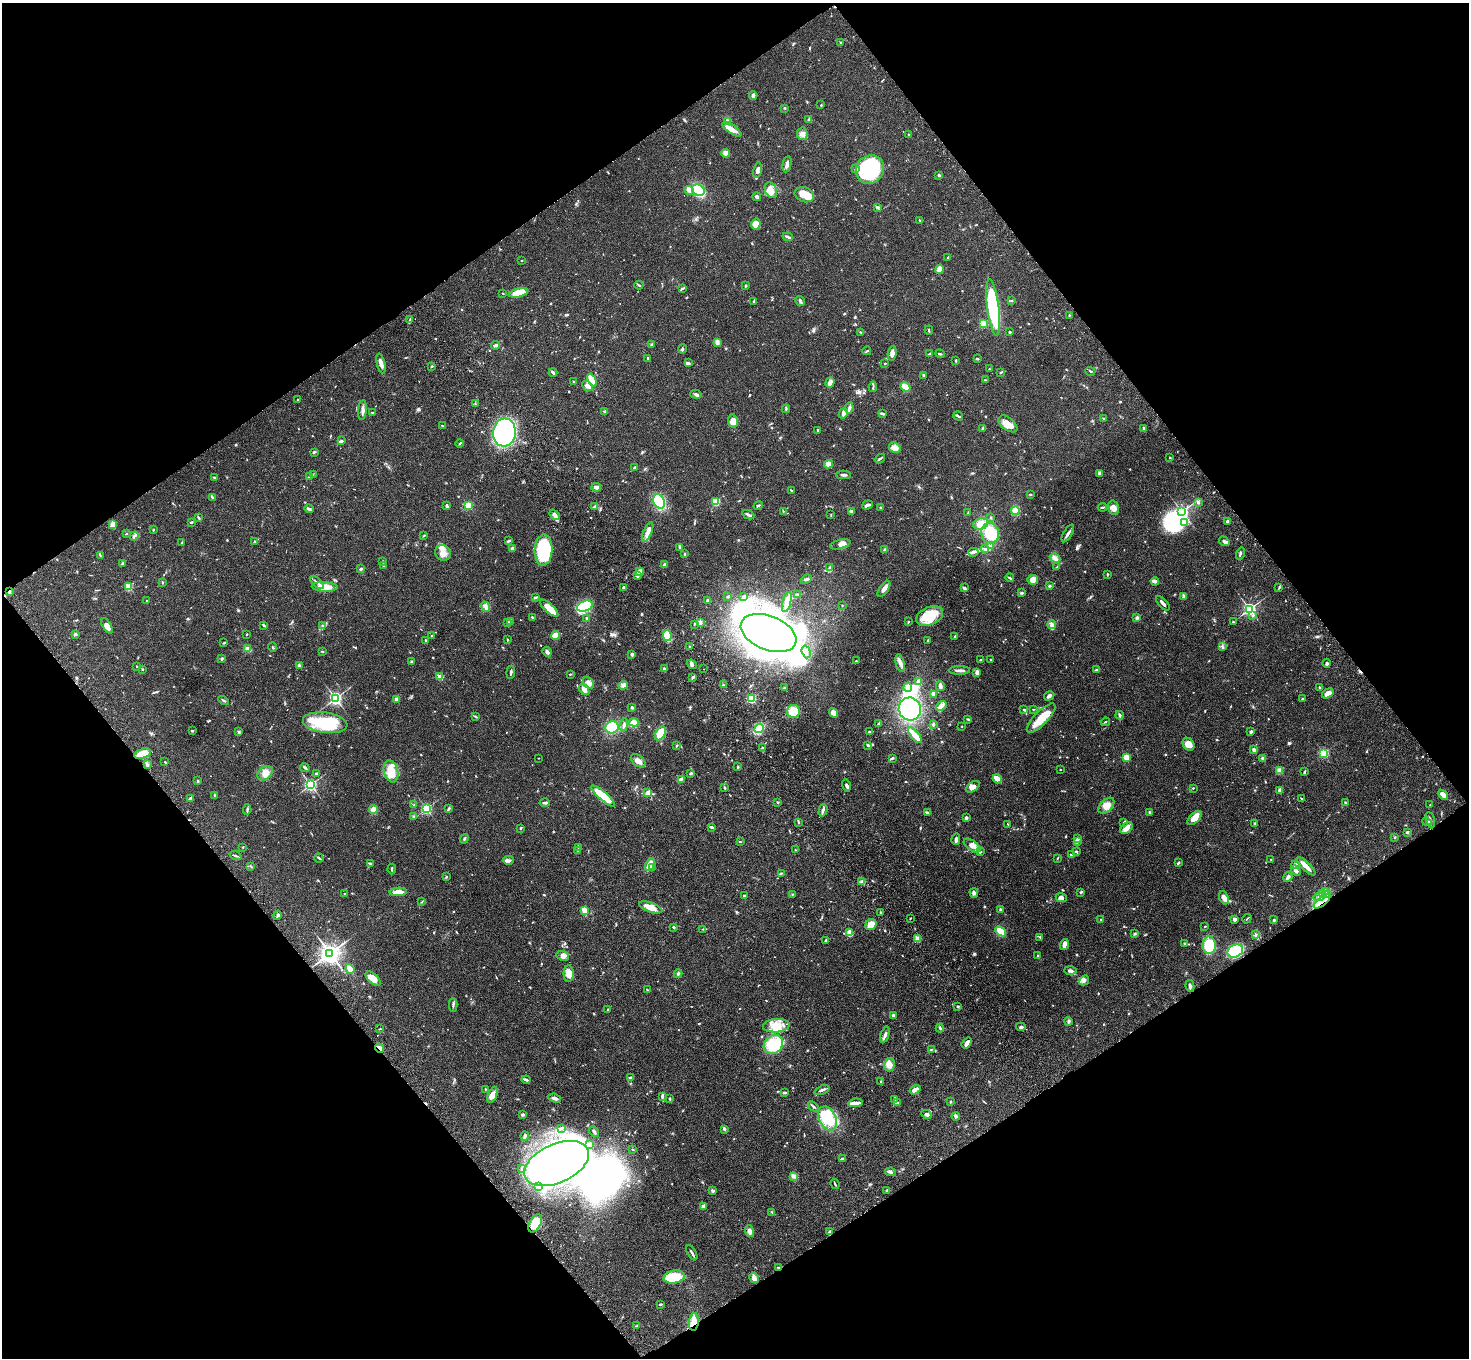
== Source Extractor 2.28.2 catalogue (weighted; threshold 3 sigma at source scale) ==
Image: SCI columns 107-5971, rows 377-5798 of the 6075 x 6036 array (HDU 1 of 3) = the unmasked area's bounding box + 8 px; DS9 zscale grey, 4 x 4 block average (1 PNG px = mean of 4 x 4 image px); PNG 1471 x 1360 px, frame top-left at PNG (2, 3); each listed source drawn as its Kron ellipse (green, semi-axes under 4 px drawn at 4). Shown black and unused: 49% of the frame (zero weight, under 3 of 4 exposures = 6% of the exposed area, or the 3 px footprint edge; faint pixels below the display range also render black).
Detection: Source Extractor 2.28.2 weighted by HDU 2 'WHT'. Background 0.0482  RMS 0.0054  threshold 0.0243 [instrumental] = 3 sigma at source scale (4.5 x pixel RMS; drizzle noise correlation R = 1.50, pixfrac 1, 0.05/0.05 arcsec/px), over >= 5 px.
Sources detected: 937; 1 too faint to see at this stretch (4 x 4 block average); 10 inside a brighter object's white glare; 4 cosmic-ray / hot-pixel residue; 1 long thin detection or spike segment (spike, bleed or trail) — neither listed nor drawn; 24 coinciding with a brighter row at this scale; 34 inside a brighter listed object's ellipse — not listed separately; of the other 863, all 500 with FLUX_AUTO >= 1.97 (the completeness limit of this list) listed and drawn (363 fainter detections not listed), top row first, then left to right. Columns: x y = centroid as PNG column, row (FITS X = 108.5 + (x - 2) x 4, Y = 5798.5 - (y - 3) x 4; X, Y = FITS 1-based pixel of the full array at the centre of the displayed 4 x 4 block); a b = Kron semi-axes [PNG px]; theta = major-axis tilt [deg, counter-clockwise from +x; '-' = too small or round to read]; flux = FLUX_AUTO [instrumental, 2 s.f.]
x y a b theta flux
841 42 2 2 - 3.5
753 96 4 3 - 7.9
821 105 2 2 - 2.7
784 108 2 2 - 2.3
809 119 4 2 - 4
728 121 4 3 - 6.3
732 129 11 4 -34 27
802 134 6 5 - 13
909 135 2 2 - 2.4
726 153 4 3 - 18
787 164 8 2 79 12
856 169 2 2 - 8
870 169 15 13 55 330
757 170 8 3 79 13
939 175 3 2 - 6.3
689 190 5 3 - 8.3
698 190 7 5 -32 83
771 190 8 5 -65 26
804 195 10 7 -21 48
757 197 4 2 - 7.2
878 207 3 3 - 4
920 220 3 2 - 2
756 224 5 4 - 23
788 237 5 2 - 6.5
948 257 3 2 - 2.7
521 260 2 2 - 2.6
939 269 5 4 - 19
639 285 4 2 - 3.9
746 286 2 2 - 4
682 288 4 2 - 5.1
503 293 2 2 - 2.6
519 293 10 4 13 40
753 301 2 2 - 2.6
800 301 5 2 - 7.3
1012 301 2 2 - 2.1
993 308 28 6 -82 340
1069 315 3 2 - 2.1
410 320 3 2 - 3.3
983 323 2 2 - 150
929 330 5 2 - 3.4
860 332 3 2 - 2.4
1010 332 2 2 - 6.2
717 342 3 2 - 19
495 345 4 2 - 6.6
651 345 3 3 - 3.5
682 349 4 2 - 3.4
867 351 4 2 - 3.3
892 353 7 4 82 15
929 354 3 2 - 2.5
940 354 5 2 - 3.9
648 358 2 2 - 3.5
977 358 3 2 - 5.4
956 360 4 2 - 2.7
688 363 4 2 - 4.3
885 363 2 2 - 3.1
381 364 10 3 -76 18
432 366 3 2 - 2.8
989 369 3 2 - 2.1
1090 371 5 2 - 4.1
553 372 4 2 - 8
1000 373 2 2 - 2.2
923 375 3 2 - 5.4
592 380 7 3 -62 84
985 380 2 2 - 2.2
573 381 2 2 - 3.6
830 383 5 3 - 18
587 386 6 4 -38 13
873 387 5 2 - 3.6
905 387 5 4 - 34
696 394 6 2 -16 6.3
297 400 2 2 - 2.1
475 404 3 2 - 2
849 408 5 3 - 8.5
786 409 4 2 - 3.4
362 410 10 3 84 12
605 411 3 2 - 4.2
373 413 2 2 - 3.2
843 413 5 3 - 9.9
882 413 4 2 - 3.4
958 416 5 2 - 4.4
1104 419 3 2 - 2.6
733 421 7 5 -80 23
1008 424 11 6 -38 26
442 426 2 2 - 2.3
983 428 4 2 - 9.3
1144 429 4 3 - 7.6
818 430 4 2 - 2.3
504 432 14 11 84 630
342 441 4 2 - 4
460 443 4 2 - 3.5
895 448 6 4 -29 25
314 452 3 2 - 2.5
1170 458 2 2 - 8.4
880 459 6 2 37 5.7
828 464 4 4 - 21
635 467 4 2 - 2.2
1099 473 4 3 - 4.5
313 474 3 2 - 2.6
844 475 7 2 0 8
214 477 3 2 - 4.6
310 477 4 2 - 2.1
596 487 5 4 - 10
791 490 3 2 - 2.1
1030 495 3 2 - 2.8
212 497 3 2 - 3.7
659 501 7 5 -65 110
715 502 2 2 - 230
1198 502 2 2 - 5.6
468 505 2 2 - 220
867 505 5 2 - 12
447 506 4 2 - 6.9
595 506 4 2 - 5.6
758 506 4 2 - 3.9
880 507 2 2 - 2.4
1102 507 4 2 - 3.7
1114 508 7 5 -75 22
309 509 5 2 - 4.6
783 511 2 2 - 2.6
1015 511 4 4 - 28
851 512 4 3 - 10
1182 512 2 2 - 700
968 513 3 2 - 2.7
555 515 6 4 -51 11
748 515 6 2 -27 7
831 515 2 2 - 2
199 517 4 2 - 3.4
991 517 3 2 - 2.8
1227 521 3 2 - 8.4
191 522 4 2 - 3.8
1184 523 4 3 - 6.2
981 524 8 5 15 34
113 525 3 3 - 35
153 530 2 2 - 11
648 532 10 3 67 25
990 533 10 9 - 88
126 534 2 2 - 2.2
1068 534 10 2 59 10
134 536 5 3 - 6
424 536 2 2 - 2.5
255 541 3 2 - 2.5
508 541 4 2 - 4.8
1224 541 5 2 - 9.5
182 543 3 2 - 2.5
840 544 10 4 14 24
990 546 2 2 - 14
680 547 4 3 - 7.4
512 548 4 2 - 9
985 549 4 2 - 4
543 550 15 9 87 270
885 550 3 3 - 6.5
973 552 5 3 - 7.7
443 553 8 7 - 24
1240 553 6 2 71 5.7
684 554 4 2 - 2.1
100 555 2 2 - 2.5
1055 558 5 4 - 9.8
383 561 2 2 - 6.5
122 563 4 2 - 5
665 565 2 2 - 26
383 566 2 2 - 3
830 567 3 2 - 2.8
1057 567 4 2 - 2.9
361 569 3 2 - 5.2
640 572 4 3 - 25
1107 574 3 2 - 3
637 576 3 2 - 4.1
1010 578 4 2 - 4.5
806 579 6 2 22 4.9
1033 580 5 5 - 24
1155 581 4 2 - 22
162 582 2 2 - 3
317 583 8 2 -42 9.2
129 586 2 2 - 150
1050 586 3 2 - 3.9
325 587 13 4 -2 45
624 588 2 2 - 9.1
964 588 4 2 - 12
1279 588 3 2 - 2.1
884 589 9 3 56 16
9 592 3 2 - 4.2
1022 593 3 2 - 4.7
797 595 4 2 - 4.1
727 596 3 2 - 3
743 596 4 2 - 4.6
1184 596 4 2 - 4.8
536 597 3 2 - 3.4
147 601 2 2 - 2.4
708 601 3 2 - 18
787 602 10 4 76 29
1163 603 9 2 -47 10
485 606 5 3 - 7.7
585 606 8 5 20 150
842 606 2 2 - 2
549 608 11 4 -42 58
1249 609 3 2 - 700
1253 615 3 2 - 3.3
930 616 14 9 24 78
532 617 2 2 - 3
587 618 3 2 - 3
1137 618 4 3 - 6.6
507 622 3 2 - 3.4
510 622 2 2 - 6.5
700 622 3 3 - 7.2
909 622 2 2 - 2.1
1233 622 2 2 - 2.5
694 624 3 2 - 2.6
1052 624 4 3 - 7.5
264 625 3 2 - 4
107 626 8 4 -59 18
323 626 2 2 - 2
769 633 29 17 -22 2600
75 634 4 2 - 4.8
247 634 2 2 - 2
431 635 2 2 - 2
556 635 4 4 - 37
667 636 5 3 - 88
955 636 2 2 - 5.4
507 639 2 2 - 2
928 640 2 2 - 2.3
426 641 4 2 - 5.2
224 643 4 2 - 2.6
689 646 2 2 - 2.5
272 647 4 2 - 2.6
1222 647 3 2 - 2.7
248 649 3 3 - 12
322 651 2 2 - 2.1
547 652 5 3 - 7.2
806 652 6 2 -73 7.1
632 654 2 2 - 29
222 659 4 2 - 3.5
981 660 3 2 - 2.4
990 660 2 2 - 2.2
856 661 2 2 - 3.8
411 662 3 2 - 5.2
900 663 9 4 -77 13
1327 663 4 2 - 6.4
692 664 5 3 - 9.4
299 665 3 2 - 3.6
136 666 2 2 - 2.3
143 669 2 2 - 3.2
664 669 3 2 - 4.6
703 669 2 2 - 17
959 670 11 2 1 11
1097 670 3 2 - 3.7
511 672 7 2 86 6.2
977 673 3 2 - 17
570 674 2 2 - 2.9
440 677 2 2 - 98
693 677 3 2 - 5.2
919 681 3 3 - 10
588 683 6 4 -49 13
623 685 5 4 - 10
723 685 2 2 - 3.9
940 686 5 3 - 11
908 687 4 3 - 22
1319 687 3 2 - 2.1
784 688 2 2 - 2.4
584 689 6 4 -55 19
1328 693 6 4 33 21
934 694 3 2 - 16
1049 696 5 3 - 9.9
335 698 3 2 - 760
751 698 2 2 - 310
396 699 3 3 - 5.9
1303 699 2 2 - 10
224 700 5 2 - 4.6
942 706 6 3 41 11
632 707 2 2 - 20
910 709 11 11 - 230
1033 709 2 2 - 2.3
1024 710 3 2 - 3.3
793 711 6 6 - 53
833 713 5 4 - 25
1120 715 4 2 - 8
476 717 3 2 - 2
1041 718 19 7 46 69
968 719 4 2 - 3.5
634 722 5 4 - 29
1105 722 4 2 - 3.3
325 723 22 10 -8 170
878 724 2 2 - 4.7
933 724 3 2 - 5.8
624 725 7 3 78 7.6
962 726 2 2 - 2
612 727 7 6 - 100
759 728 5 4 - 86
192 731 2 2 - 6.8
239 732 2 2 - 5.4
870 732 4 2 - 5.1
1251 732 3 2 - 6.7
660 733 7 4 59 58
915 735 9 3 -50 50
1189 744 7 5 -54 28
868 745 3 2 - 4.7
676 746 2 2 - 2.9
762 748 2 2 - 3.4
1254 750 2 2 - 49
1324 753 2 2 - 310
142 754 9 5 16 47
1127 757 2 2 - 110
539 758 2 2 - 2.2
892 758 3 2 - 4.7
1263 758 3 2 - 8.6
638 761 8 5 -40 21
165 762 2 2 - 2.9
147 765 3 2 - 3
738 767 3 2 - 2.5
305 768 5 2 - 4.2
1060 769 2 2 - 2.6
391 771 11 7 -77 67
1280 771 2 2 - 120
1304 772 4 2 - 3.2
265 773 8 6 40 23
317 773 3 2 - 3
691 773 3 2 - 5.8
681 779 4 3 - 6
997 779 5 2 - 42
198 781 3 2 - 2.6
311 785 3 3 - 520
846 786 6 2 -75 7.1
973 787 7 4 36 16
725 788 3 2 - 4.4
1193 788 2 2 - 2.6
1280 790 4 3 - 17
648 793 3 2 - 36
214 795 3 2 - 4.3
1443 795 6 3 -41 21
603 796 15 4 -41 120
190 798 3 2 - 5.6
1301 798 3 2 - 2.2
778 802 2 2 - 4.9
1345 802 3 2 - 2.7
545 803 5 2 - 8.1
414 805 2 2 - 2.1
1430 805 2 2 - 2.3
1106 806 10 6 45 26
426 808 2 2 - 470
247 809 5 2 - 5
448 809 4 2 - 4.7
373 810 4 3 - 22
823 810 6 2 74 7.3
1149 812 3 2 - 3.5
927 813 3 3 - 4
413 816 3 2 - 3.8
966 818 2 2 - 8.6
1195 818 9 4 44 30
1430 820 8 2 -76 6.9
798 822 2 2 - 2.6
1124 822 4 2 - 3.7
1427 822 5 3 - 5.2
1255 823 3 2 - 3.7
1008 824 3 2 - 2
711 827 4 2 - 6
521 828 3 2 - 2.4
1126 828 7 5 40 20
1407 832 2 2 - 6.2
1395 837 2 2 - 2.3
464 839 5 2 - 3.9
956 839 6 3 76 9.3
1078 839 3 3 - 4
1077 841 4 3 - 8.8
740 842 3 2 - 2.1
972 846 9 5 -36 21
243 847 2 2 - 2.4
579 848 4 2 - 2.5
795 850 2 2 - 2.5
577 851 3 2 - 2.2
1076 851 4 2 - 3.5
980 852 3 2 - 2.5
1071 854 3 2 - 4
235 856 6 2 -21 4.1
319 858 4 2 - 5.7
1057 859 3 2 - 2
508 860 6 3 3 7.8
1271 860 3 2 - 2.6
370 863 3 2 - 6.7
1178 863 3 2 - 5.3
650 865 7 4 61 40
1296 865 4 3 - 11
251 866 3 2 - 2.8
1306 866 12 3 -45 28
653 868 2 2 - 2.3
392 869 5 2 - 4.4
1296 870 6 3 -45 12
781 873 4 2 - 3.1
446 877 2 2 - 2.3
1288 877 5 2 - 9.3
862 882 3 3 - 14
1326 891 3 3 - 5.6
398 892 8 3 3 29
1081 892 3 2 - 4
344 893 2 2 - 2
974 893 5 3 - 6.6
1322 893 4 2 - 5.4
792 894 3 2 - 2.4
1327 894 2 2 - 2.9
744 896 2 2 - 5.3
1061 897 6 4 -25 11
1319 897 5 4 - 12
1224 898 7 4 -70 13
422 901 3 2 - 2.4
1322 901 10 4 38 26
651 907 12 4 -20 35
1000 909 3 3 - 3.9
584 910 2 2 - 80
880 912 2 2 - 2.2
277 915 5 2 - 3.5
910 919 3 2 - 2.1
1235 919 3 2 - 9.4
1247 919 5 2 - 2.1
1101 920 3 2 - 2.2
1274 920 4 2 - 2
871 925 6 5 - 34
1205 926 2 2 - 2.4
673 927 3 2 - 2.9
703 929 2 2 - 2.1
1001 931 6 4 -40 41
850 933 3 3 - 61
1135 934 2 2 - 2.3
1256 935 3 2 - 2.9
1040 937 3 2 - 2.8
918 939 2 2 - 110
826 940 4 2 - 3.4
1184 944 3 2 - 2.7
1064 945 5 3 - 16
1209 945 9 6 -90 81
1235 951 8 6 24 280
330 953 4 4 - 1700
563 956 6 4 -23 14
1038 956 3 2 - 3.8
350 969 5 3 - 38
1070 970 6 3 -1 8.6
569 974 8 5 89 27
678 974 4 2 - 4.1
373 979 9 5 -44 30
1084 980 5 3 - 6.4
1190 986 6 3 -78 6.7
647 990 4 2 - 2.8
453 1005 7 2 89 5.8
958 1006 2 2 - 3.8
608 1009 3 2 - 2.1
893 1015 3 2 - 5.9
1068 1021 4 3 - 5.2
776 1026 13 6 4 44
1021 1027 5 2 - 5.9
940 1028 4 2 - 3.8
380 1029 2 2 - 2.3
885 1035 8 3 72 9.9
967 1043 6 3 52 17
773 1044 10 8 42 130
380 1048 5 3 - 10
931 1049 2 2 - 2.7
889 1065 7 5 73 21
630 1077 3 2 - 5.4
526 1080 4 2 - 8.9
881 1082 3 2 - 3.6
485 1089 3 2 - 2.2
822 1090 8 2 21 8.4
915 1090 6 4 33 9.4
784 1092 4 2 - 5.1
492 1095 8 4 68 23
662 1096 4 3 - 5.7
555 1098 6 3 -22 10
670 1099 3 2 - 3.4
895 1099 2 2 - 2.4
951 1101 3 2 - 2.9
855 1103 7 2 5 21
898 1103 4 3 - 6
813 1106 6 2 -40 5.9
926 1114 5 3 - 7.7
523 1115 4 3 - 4.3
956 1116 4 3 - 7.7
828 1118 13 8 -64 140
562 1128 2 2 - 4.3
724 1129 3 2 - 6.2
594 1132 6 2 -53 4.4
525 1136 4 3 - 5.5
590 1144 4 2 - 3.8
632 1149 2 2 - 2.8
842 1159 4 2 - 5.6
556 1163 34 19 24 1700
522 1168 3 2 - 3.2
890 1172 5 3 - 7.1
794 1176 3 2 - 2
835 1184 5 2 - 3.5
538 1186 3 2 - 3.8
887 1190 3 2 - 5.3
713 1191 3 3 - 4.3
703 1206 4 3 - 8.6
772 1212 3 2 - 2.3
535 1223 10 5 61 56
749 1231 6 4 -70 14
829 1232 3 2 - 4.6
692 1253 8 2 -59 7
779 1267 3 2 - 5.1
674 1277 10 6 9 100
754 1278 5 4 - 16
660 1304 3 2 - 4.5
694 1322 9 5 83 34
637 1325 3 2 - 2.4
Overlapping masked pixels (flux is a lower limit): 5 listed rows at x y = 9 592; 1322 901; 380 1048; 779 1267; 694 1322
Diffuse or blended objects may show on this block-average render without a row.